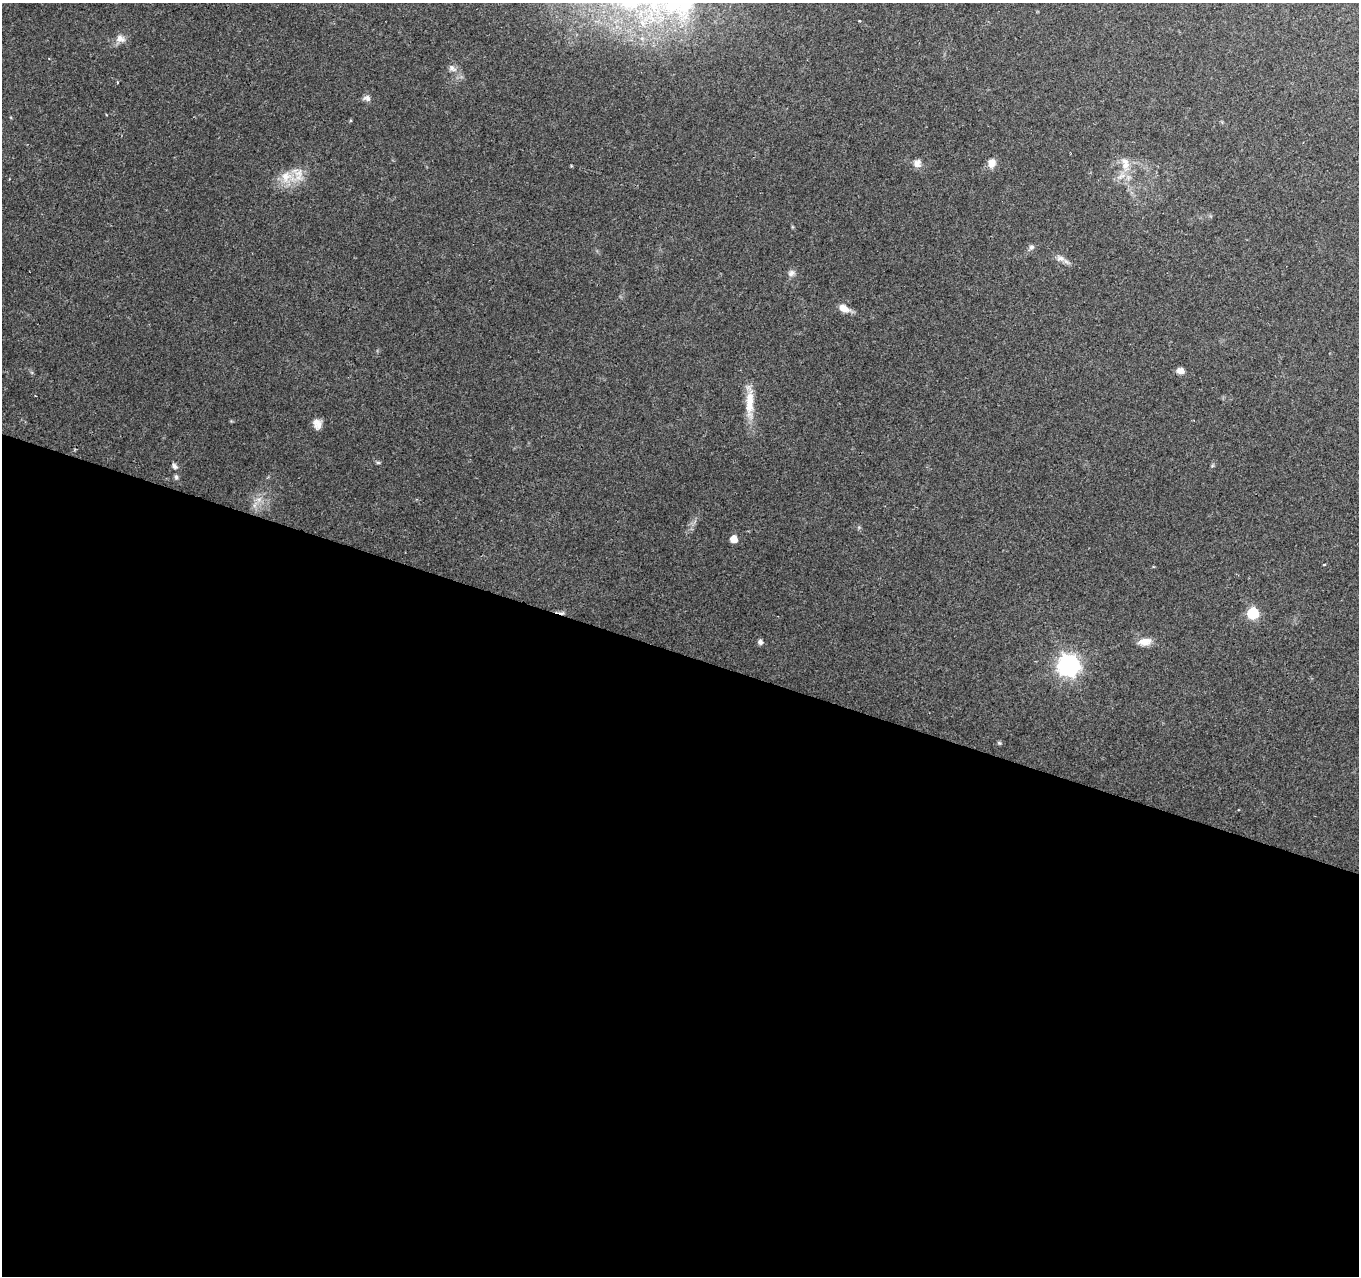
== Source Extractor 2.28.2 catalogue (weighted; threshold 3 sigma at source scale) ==
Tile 14 of 4 x 4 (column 2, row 4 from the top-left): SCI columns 1359-2715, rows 214-1487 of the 5437 x 5586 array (HDU 1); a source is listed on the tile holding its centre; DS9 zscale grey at full resolution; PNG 1361 x 1278 px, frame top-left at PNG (2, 3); no overlay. Shown black and unused: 49% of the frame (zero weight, under 2 of 3 exposures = <1% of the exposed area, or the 3 px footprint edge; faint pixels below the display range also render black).
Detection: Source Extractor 2.28.2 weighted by HDU 2 'WHT'; one run over the whole footprint, this tile lists its part. Background 0.1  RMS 0.0067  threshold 0.0302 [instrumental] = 3 sigma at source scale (4.5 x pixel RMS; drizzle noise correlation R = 1.50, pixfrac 1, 0.0396/0.0396 arcsec/px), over >= 5 px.
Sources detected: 27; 1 cosmic-ray / hot-pixel residue — not listed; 1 inside a brighter listed object's ellipse — not listed separately; the other 25 listed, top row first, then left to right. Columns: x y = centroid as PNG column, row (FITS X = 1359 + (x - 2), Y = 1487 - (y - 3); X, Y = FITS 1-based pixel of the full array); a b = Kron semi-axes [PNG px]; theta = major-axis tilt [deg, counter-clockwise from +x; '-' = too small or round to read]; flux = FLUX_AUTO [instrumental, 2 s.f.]
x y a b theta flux
120 39 13 9 -19 4.8
452 68 13 7 -33 3.5
367 98 10 7 -16 2.6
917 163 11 10 - 3.8
991 163 10 9 - 6
1125 164 20 11 -76 9.2
286 177 23 18 -13 16
1031 247 8 6 43 2
1060 258 12 8 -6 4
791 273 10 8 37 2.8
844 308 12 7 -26 7.1
1180 371 7 6 - 5.1
749 402 44 9 -90 16
317 424 11 9 -83 5.1
378 462 6 4 -2 0.95
174 466 8 6 -47 2.1
176 477 6 5 - 1.5
259 499 9 8 - 4.3
734 539 6 6 - 7.9
1324 564 3 2 - 0.8
1253 613 6 6 - 56
760 642 5 5 - 2.5
1145 642 17 9 6 7.1
1068 665 8 8 - 410
999 743 6 4 -43 0.94